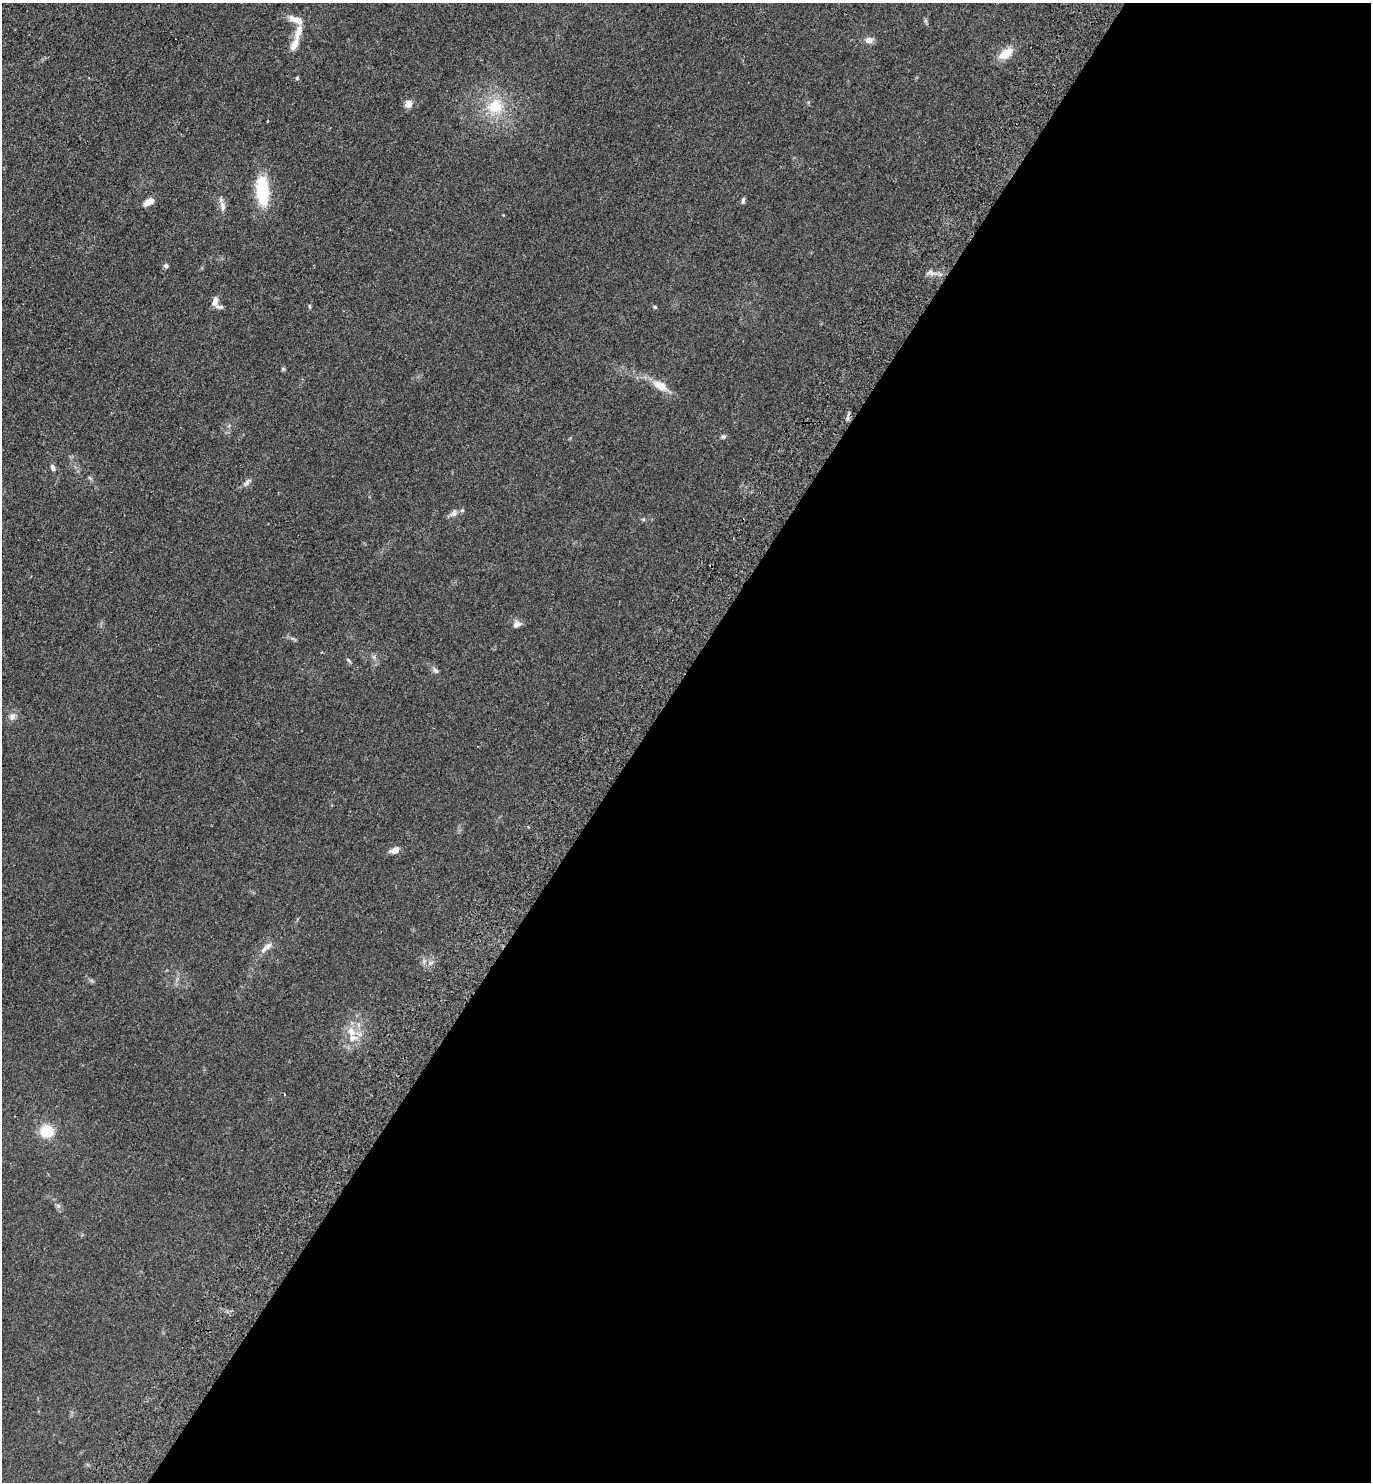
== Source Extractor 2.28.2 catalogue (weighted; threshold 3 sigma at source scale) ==
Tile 12 of 4 x 4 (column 4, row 3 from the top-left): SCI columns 4310-5678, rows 1517-2996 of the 6020 x 5993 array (HDU 1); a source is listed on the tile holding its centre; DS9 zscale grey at full resolution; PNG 1373 x 1484 px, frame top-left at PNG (2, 3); no overlay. Shown black and unused: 53% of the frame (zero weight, under 2 of 3 exposures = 3% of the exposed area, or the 3 px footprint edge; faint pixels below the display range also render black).
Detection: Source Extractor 2.28.2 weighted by HDU 2 'WHT'; one run over the whole footprint, this tile lists its part. Background 0.0949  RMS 0.009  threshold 0.0403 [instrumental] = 3 sigma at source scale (4.5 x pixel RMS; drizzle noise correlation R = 1.50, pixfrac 1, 0.05/0.05 arcsec/px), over >= 5 px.
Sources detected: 33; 4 inside a brighter listed object's ellipse — not listed separately; the other 29 listed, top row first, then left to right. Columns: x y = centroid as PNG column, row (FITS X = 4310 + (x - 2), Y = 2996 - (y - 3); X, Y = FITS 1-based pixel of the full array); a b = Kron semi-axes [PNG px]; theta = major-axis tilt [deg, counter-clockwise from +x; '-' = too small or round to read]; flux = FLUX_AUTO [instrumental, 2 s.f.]
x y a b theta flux
298 32 23 8 72 10
869 40 10 7 0 5
1006 54 16 9 35 14
408 104 5 4 - 19
495 106 20 18 22 28
262 190 35 14 -87 39
743 200 8 4 80 1.9
149 202 13 7 29 7
222 206 14 7 -78 4.6
166 266 6 6 - 1.9
931 272 11 4 -25 2.9
215 301 11 7 79 5
309 306 6 4 -88 0.97
655 307 5 4 - 1
283 369 5 5 - 1
660 385 19 10 -28 11
723 437 7 6 - 1.7
53 468 8 6 -64 2.7
247 482 16 5 42 3.1
453 513 14 7 35 4.1
643 519 6 4 -18 1
517 624 9 8 - 4.2
348 660 9 3 -41 1.3
435 671 9 6 -41 2.3
12 716 10 8 71 4.1
395 850 11 6 23 5.9
268 946 13 8 33 5
351 1032 13 10 -50 9.2
47 1131 12 11 - 22